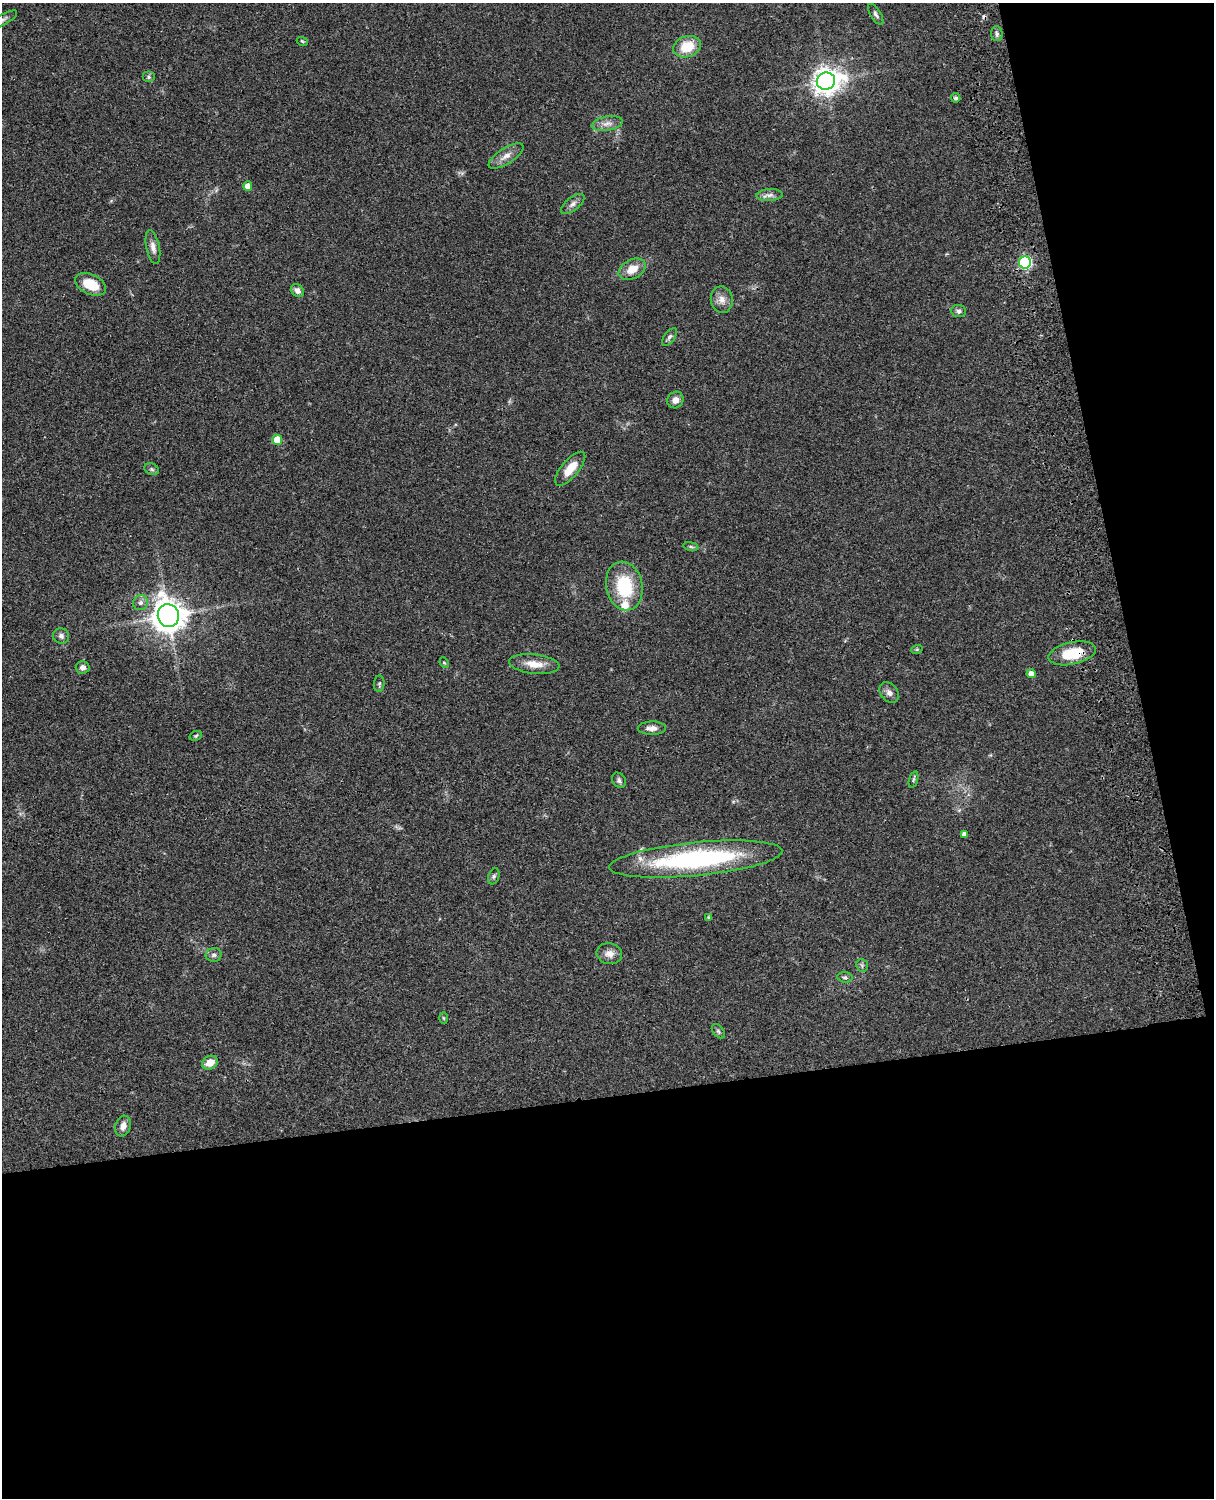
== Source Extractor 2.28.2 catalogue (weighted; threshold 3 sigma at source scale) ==
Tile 12 of 4 x 3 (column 4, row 3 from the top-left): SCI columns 3759-4970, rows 278-1773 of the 5089 x 4929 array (HDU 1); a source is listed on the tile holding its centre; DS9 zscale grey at full resolution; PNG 1216 x 1500 px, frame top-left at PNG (2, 3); each listed source drawn as its Kron ellipse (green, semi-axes under 4 px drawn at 4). Shown black and unused: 33% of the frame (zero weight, under 3 of 4 exposures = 6% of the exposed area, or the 3 px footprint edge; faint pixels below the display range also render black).
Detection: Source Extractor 2.28.2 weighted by HDU 2 'WHT'; one run over the whole footprint, this tile lists its part. Background 0.0781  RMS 0.006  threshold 0.0269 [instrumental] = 3 sigma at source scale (4.5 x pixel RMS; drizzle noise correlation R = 1.50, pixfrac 1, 0.05/0.05 arcsec/px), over >= 5 px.
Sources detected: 56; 1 cosmic-ray / hot-pixel residue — neither listed nor drawn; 1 inside a brighter listed object's ellipse — not listed separately; the other 54 listed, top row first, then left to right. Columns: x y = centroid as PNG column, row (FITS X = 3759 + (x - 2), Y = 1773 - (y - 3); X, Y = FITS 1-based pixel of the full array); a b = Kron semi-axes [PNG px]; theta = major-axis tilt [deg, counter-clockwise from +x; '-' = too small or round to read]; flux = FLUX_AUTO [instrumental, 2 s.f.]
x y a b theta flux
876 14 12 5 -58 1.7
2 20 17 5 28 2.4
997 34 7 6 - 1.6
302 41 5 3 - 0.58
687 47 14 10 18 15
149 77 6 5 - 1
826 81 9 8 - 600
956 98 5 4 - 1.4
607 124 15 7 10 4
506 156 20 8 33 5
248 186 5 4 - 5.7
769 195 13 6 4 2.6
573 204 14 6 38 2.7
153 247 17 6 -78 3.6
1025 262 6 6 - 80
632 269 14 9 27 7.8
90 284 16 10 -23 15
297 290 7 6 - 3
722 300 13 11 -81 4.6
959 311 7 6 - 1.6
669 337 10 5 53 1.6
675 400 8 8 - 3
277 440 5 5 - 12
152 469 7 5 -22 1.2
570 469 21 8 50 10
691 546 8 4 -9 0.96
624 586 24 18 -78 30
141 603 8 7 - 2.3
168 616 11 10 - 880
61 636 8 7 - 2.1
917 649 6 3 19 0.66
1072 653 24 11 12 19
444 663 5 4 - 0.73
534 664 25 9 -7 8.1
83 667 7 6 - 3
1031 674 4 4 - 3.9
379 684 8 5 86 1.1
889 693 11 8 -48 2.9
652 728 14 6 2 3.8
196 736 6 4 23 0.83
619 780 8 6 -54 1.7
913 780 8 3 71 0.88
964 834 4 4 - 2.9
696 859 87 16 6 96
494 876 8 5 71 1.3
708 917 4 3 - 0.6
609 954 13 10 -12 4.3
214 955 8 7 - 1.8
862 966 6 5 - 1.1
845 977 7 5 -7 1.2
443 1018 6 4 -88 0.62
718 1031 8 5 -50 1.2
210 1063 8 6 26 7.1
123 1126 10 7 72 3.6
Overlapping masked pixels (flux is a lower limit): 1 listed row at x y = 1072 653
Isophote crosses this tile's border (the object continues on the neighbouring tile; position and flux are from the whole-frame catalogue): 1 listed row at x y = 2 20